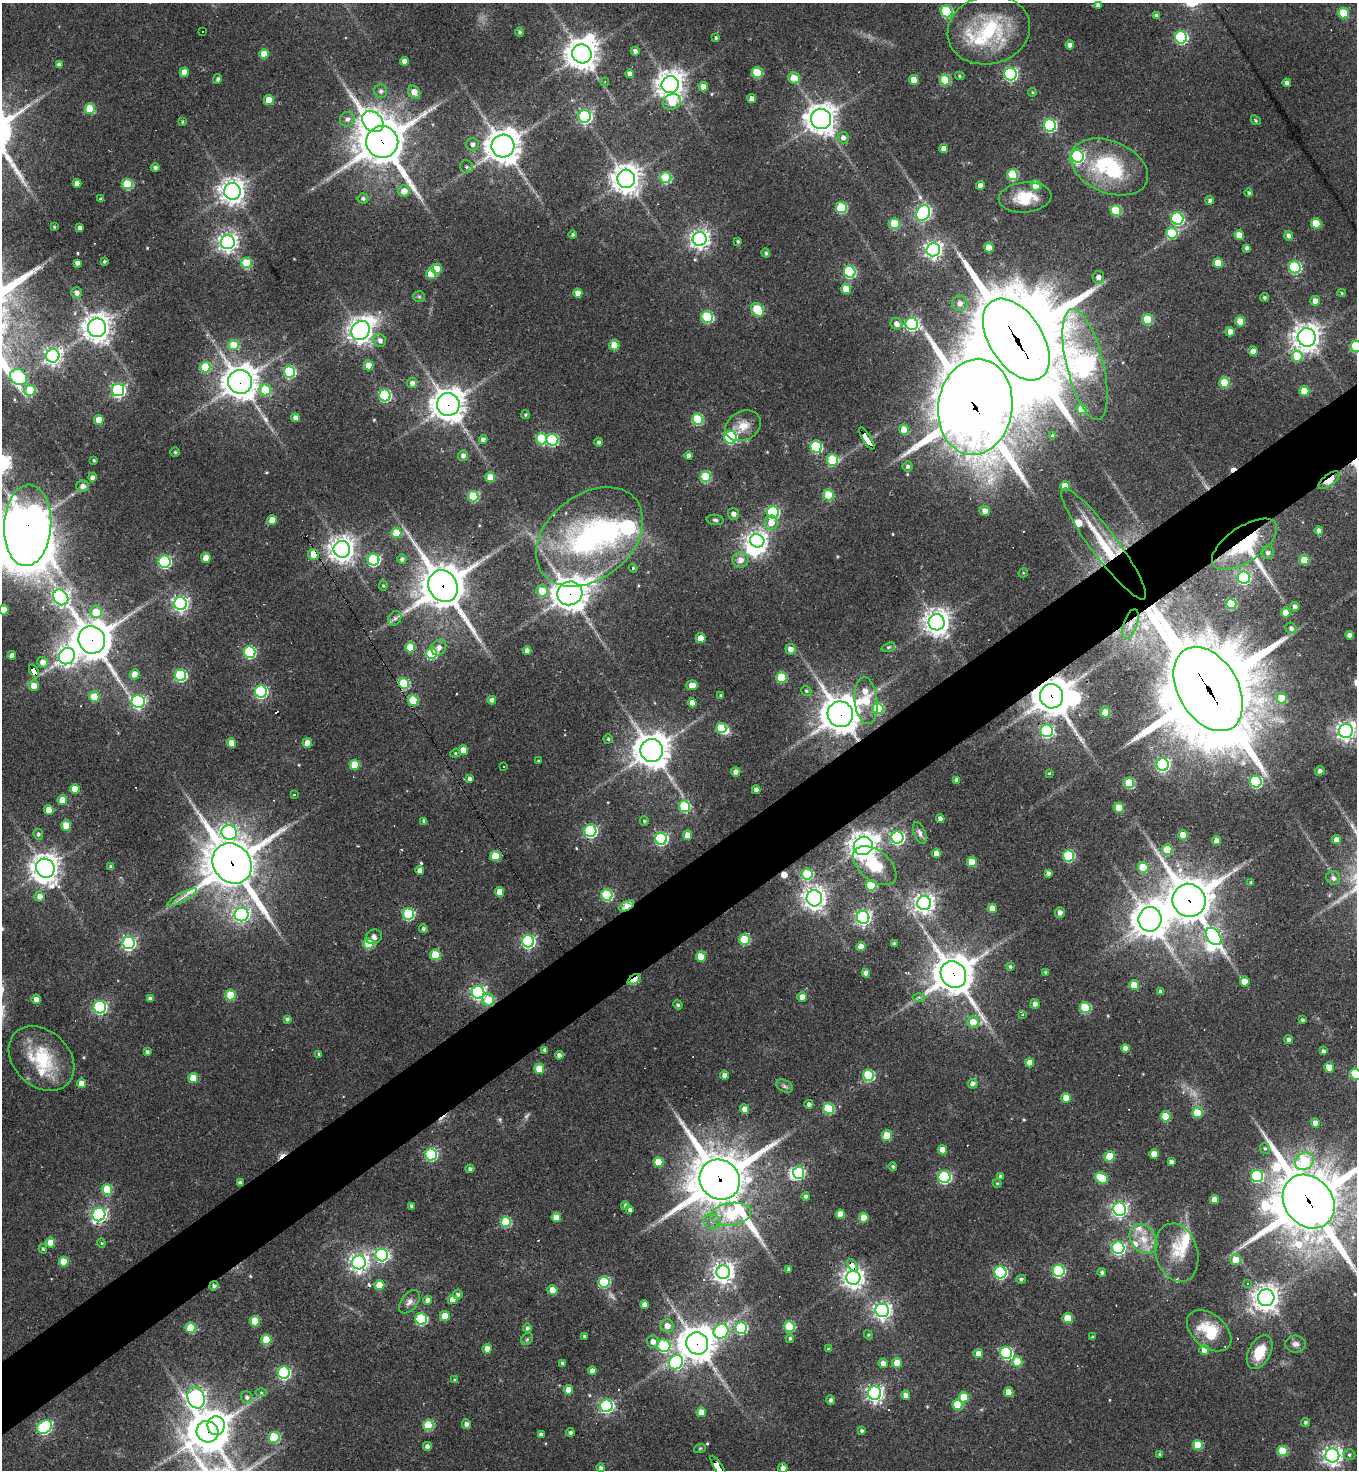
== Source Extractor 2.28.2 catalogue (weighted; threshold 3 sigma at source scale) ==
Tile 7 of 4 x 4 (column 3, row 2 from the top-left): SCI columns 3001-4355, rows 2935-4402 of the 5862 x 5869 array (HDU 1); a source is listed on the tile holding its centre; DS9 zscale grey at full resolution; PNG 1359 x 1472 px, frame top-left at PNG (2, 3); each listed source drawn as its Kron ellipse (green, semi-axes under 4 px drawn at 4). Shown black and unused: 5% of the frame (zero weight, under 2 of 3 exposures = <1% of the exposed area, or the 3 px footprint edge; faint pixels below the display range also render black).
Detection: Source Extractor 2.28.2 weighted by HDU 2 'WHT'; one run over the whole footprint, this tile lists its part. Background 0.0635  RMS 0.0059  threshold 0.0265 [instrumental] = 3 sigma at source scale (4.5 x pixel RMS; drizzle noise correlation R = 1.50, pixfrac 1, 0.05/0.05 arcsec/px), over >= 5 px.
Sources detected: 566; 3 too faint to see at this stretch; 7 inside a brighter object's white glare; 19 cosmic-ray / hot-pixel residue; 3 long thin detections or spike segments (spike, bleed or trail) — neither listed nor drawn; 16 inside a brighter listed object's ellipse — not listed separately; of the other 518, all 500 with FLUX_AUTO >= 0.639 (the completeness limit of this list) listed and drawn (18 fainter detections not listed), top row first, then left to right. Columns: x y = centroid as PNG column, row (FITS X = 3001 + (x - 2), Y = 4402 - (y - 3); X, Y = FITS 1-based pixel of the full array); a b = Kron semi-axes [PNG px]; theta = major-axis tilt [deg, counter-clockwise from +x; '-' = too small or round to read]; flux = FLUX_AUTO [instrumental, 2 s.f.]
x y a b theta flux
1098 5 4 4 - 2.4
947 12 6 5 - 55
1343 13 5 5 - 22
1156 16 4 4 - 2.1
989 30 41 34 13 51
203 31 3 2 - 0.65
520 32 4 4 - 1.3
1181 37 6 6 - 87
716 38 3 3 - 1
1070 45 4 4 - 2.7
635 51 4 4 - 2.3
264 54 4 4 - 10
582 54 10 9 - 870
404 61 4 4 - 3.8
59 65 4 4 - 2.8
184 72 5 4 - 9.7
757 73 5 5 - 30
630 74 4 4 - 3.1
1010 74 6 6 - 110
960 76 5 4 - 0.89
794 78 6 5 - 10
218 79 5 4 - 1.5
914 80 5 4 - 9.6
945 80 5 5 - 30
605 82 4 4 - 0.65
1287 83 4 4 - 2.3
670 84 9 8 - 670
703 87 5 4 - 5.2
381 91 7 6 - 1.9
414 92 7 5 -49 6
1032 92 4 4 - 0.68
752 99 4 4 - 3.7
269 100 5 5 - 13
672 102 9 7 21 16
90 109 5 5 - 24
585 116 6 6 - 130
347 119 8 7 - 2.8
821 119 10 10 - 720
1256 120 5 4 - 0.78
182 122 4 3 - 0.81
373 122 12 9 -43 330
1050 125 6 6 - 87
843 138 6 5 - 2.9
382 142 16 16 - 2300
472 144 6 6 - 2.3
503 146 11 11 - 980
944 149 4 4 - 4.2
1077 156 6 6 - 120
467 167 7 6 - 1.5
1109 167 40 26 -23 51
155 168 4 4 - 1.7
1013 175 5 5 - 37
666 178 5 5 - 43
626 179 9 9 - 710
77 183 4 4 - 3.9
127 184 5 5 - 32
980 185 4 4 - 3.4
1036 185 5 5 - 20
232 191 8 8 - 520
404 191 6 5 - 6.3
1249 193 4 4 - 0.98
1025 197 26 15 5 17
363 198 5 5 - 1.5
101 199 4 4 - 1
1210 200 4 4 - 1.8
841 208 5 5 - 46
1116 210 5 5 - 34
923 213 8 6 66 140
1177 219 6 6 - 77
895 224 5 5 - 26
1316 224 5 5 - 19
54 227 3 3 - 0.7
80 228 4 4 - 2.5
1172 233 6 5 - 30
573 234 4 4 - 0.96
1239 235 5 4 - 6.7
1289 236 5 4 - 2.2
700 239 7 7 - 320
738 241 3 3 - 0.9
228 242 7 7 - 310
989 247 5 4 - 9
1247 248 4 3 - 1.6
933 250 7 7 - 250
766 253 4 4 - 1.3
104 262 4 3 - 0.92
77 263 4 4 - 2.4
247 263 5 5 - 31
1218 263 5 5 - 14
1295 267 6 6 - 73
437 269 5 5 - 12
850 272 6 5 - 64
431 274 5 5 - 17
1098 277 6 6 - 3.4
846 289 5 5 - 13
77 293 5 5 - 2.8
578 293 5 4 - 4.8
1342 293 4 4 - 0.64
419 297 6 5 - 0.99
1264 297 4 4 - 1
1315 301 5 4 - 4.2
960 303 8 7 - 3.4
757 310 7 5 -53 35
707 317 6 5 - 49
1148 319 5 5 - 27
1240 321 5 5 - 15
896 324 6 5 - 3.6
912 324 6 6 - 110
97 328 9 9 - 660
361 330 10 9 - 440
1230 332 4 4 - 4.6
1307 337 9 9 - 570
380 340 6 6 - 2.8
1016 340 45 26 -57 7500
234 345 5 5 - 20
614 345 5 5 - 16
1356 347 6 5 - 54
1253 351 4 4 - 5.2
53 356 7 6 - 240
1297 356 5 5 - 20
1085 364 57 18 -76 350
369 365 5 5 - 9.3
205 367 5 5 - 29
289 372 6 5 - 54
19 377 9 7 -36 83
240 382 12 12 - 930
412 383 5 5 - 3.1
1225 383 5 5 - 28
30 390 6 5 - 24
118 390 6 6 - 140
265 390 5 5 - 31
1304 391 5 5 - 16
385 396 6 5 - 74
448 404 11 11 - 860
975 407 48 37 82 4400
1082 409 5 5 - 13
525 415 4 4 - 0.83
295 418 4 4 - 3.3
698 419 5 5 - 38
99 420 5 5 - 14
743 426 19 14 27 9.2
904 430 5 5 - 11
1052 436 4 3 - 0.96
730 437 6 6 - 77
867 438 13 3 -58 84
541 439 6 5 - 34
483 440 4 4 - 2.8
552 440 6 6 - 54
599 442 4 4 - 1.5
816 447 6 5 - 57
175 452 4 4 - 0.82
463 456 5 5 - 2.4
689 456 4 4 - 2.5
94 460 3 3 - 0.96
832 460 6 5 - 39
908 466 5 5 - 1.5
92 477 4 4 - 2.3
490 477 5 5 - 12
706 477 5 5 - 36
1329 480 12 5 36 12
82 486 6 6 - 3.4
1065 486 5 5 - 12
828 495 5 5 - 20
473 496 5 5 - 39
985 511 5 5 - 4.1
773 512 6 6 - 70
733 514 5 5 - 2.8
272 520 5 4 - 8
715 520 8 5 -7 1.4
771 523 7 6 - 7.4
28 525 41 23 86 1500
1319 531 4 4 - 4
396 533 5 5 - 25
590 537 60 42 39 130
757 541 7 6 - 310
1104 544 68 13 -53 31
1244 544 37 17 34 50
342 549 8 8 - 550
1268 553 6 6 - 2
313 555 6 5 - 10
206 558 5 4 - 9.1
402 559 5 4 - 1.7
373 560 6 6 - 78
740 560 8 8 - 4.7
1304 560 5 5 - 12
165 562 6 6 - 88
633 568 4 4 - 0.76
1023 573 5 4 - 0.68
1244 578 6 6 - 74
383 586 5 4 - 0.79
443 586 16 14 -58 2000
542 591 6 5 - 12
570 593 13 12 - 920
61 597 8 7 - 220
180 603 6 6 - 190
1231 604 5 5 - 33
1295 607 4 4 - 2
4 610 5 4 - 11
96 612 6 6 - 14
1286 613 5 4 - 8.7
395 618 7 6 - 1.7
937 622 8 8 - 620
1130 624 15 7 70 5.8
1291 628 6 5 - 2.1
1350 635 4 4 - 2.6
700 638 5 5 - 9.2
92 640 14 13 - 1500
410 647 5 5 - 17
439 647 8 7 - 3.2
888 647 7 4 19 0.93
790 649 5 5 - 4.4
527 650 4 4 - 2.9
250 652 6 5 - 73
431 654 5 5 - 48
12 655 4 4 - 3.1
67 656 8 7 - 250
43 662 5 5 - 4.2
34 671 7 4 -59 49
135 674 5 5 - 7.2
180 675 6 5 - 69
781 677 5 5 - 28
404 684 5 5 - 44
692 685 6 4 4 5.8
34 686 5 5 - 6.4
1208 689 46 30 -59 9400
806 691 5 5 - 1.1
261 692 6 6 - 95
721 695 4 4 - 0.96
1052 696 12 11 - 1400
94 697 5 5 - 13
1281 698 5 5 - 18
413 700 5 5 - 24
492 700 4 4 - 2.6
866 701 23 11 -85 25
138 702 6 6 - 100
692 703 4 4 - 4.6
878 709 5 5 - 39
1105 713 5 5 - 17
840 714 13 12 - 1200
721 728 5 5 - 21
1047 731 6 6 - 87
1346 731 7 7 - 290
608 739 5 4 - 0.89
231 743 5 4 - 7.2
307 743 5 4 - 6.6
463 750 5 5 - 9.9
652 750 11 11 - 1100
455 753 5 4 - 0.91
539 761 3 3 - 0.86
355 765 5 5 - 18
1163 765 6 6 - 130
504 767 3 2 - 0.68
1320 771 5 4 - 2.1
736 772 4 4 - 3.3
1049 773 4 3 - 0.64
470 779 4 4 - 2.3
957 780 4 4 - 2.2
1256 782 6 6 - 66
1129 783 5 5 - 30
75 789 5 4 - 10
756 790 4 4 - 2.9
294 795 3 2 - 1.1
62 800 5 5 - 8.9
684 806 6 5 - 37
1119 808 5 4 - 13
49 810 5 4 - 9.8
940 819 4 4 - 2.5
424 821 4 4 - 1.6
644 821 4 4 - 0.86
66 825 5 5 - 8.7
590 831 6 6 - 98
229 833 8 7 - 120
920 833 11 5 -69 2.1
38 834 5 4 - 1.3
688 835 5 4 - 9.1
1183 835 5 4 - 11
897 838 6 6 - 120
661 839 6 6 - 110
1336 840 4 4 - 4.6
1217 841 4 4 - 4.2
863 846 10 9 - 590
1167 850 5 5 - 18
936 853 5 4 - 5.4
495 856 5 5 - 20
1069 856 6 5 - 54
972 862 5 5 - 15
232 863 21 18 -51 2400
875 866 25 15 -39 20
111 867 4 4 - 1.6
1143 867 5 5 - 21
45 868 10 9 - 650
420 871 4 4 - 4.6
1048 873 4 3 - 1.7
807 874 5 5 - 43
1333 878 7 6 - 2.4
1251 882 4 3 - 0.64
871 885 5 5 - 27
500 892 5 4 - 11
607 895 5 5 - 53
39 896 5 5 - 3.6
182 897 17 4 28 3.6
814 898 8 8 - 450
1189 900 16 16 - 1900
924 903 7 7 - 350
627 906 8 4 30 20
992 908 4 4 - 6.3
1060 912 5 5 - 2.7
408 914 6 5 - 61
242 915 7 6 - 120
863 917 6 6 - 190
1150 919 12 11 - 1100
423 929 4 4 - 1.5
1214 936 10 6 -53 77
374 937 8 7 - 2.4
744 940 5 5 - 34
528 941 6 6 - 130
128 943 6 6 - 130
369 943 5 5 - 29
894 944 3 3 - 1.4
861 946 4 4 - 6.6
435 955 5 5 - 26
701 956 5 5 - 14
1010 967 4 4 - 1
866 973 4 4 - 3.5
1046 973 4 3 - 1.5
953 974 14 12 -54 1600
634 979 7 4 36 24
1245 981 5 4 - 8.2
1134 985 5 5 - 15
478 992 6 6 - 160
1161 992 4 4 - 2.3
230 995 5 5 - 25
802 997 5 4 - 4.3
919 998 6 4 0 1.1
36 999 4 4 - 3.8
150 999 4 4 - 2
488 1000 6 6 - 11
1035 1004 4 4 - 2.5
678 1005 4 4 - 1.3
100 1007 6 6 - 110
1085 1008 5 5 - 37
1022 1014 4 3 - 1.2
287 1019 4 4 - 1.4
1302 1020 3 3 - 1.1
973 1022 5 5 - 9.8
1288 1040 4 4 - 2.2
1125 1049 4 4 - 4.2
545 1050 4 3 - 1.9
1323 1051 4 4 - 1.7
147 1052 4 4 - 1.5
319 1054 4 4 - 0.77
559 1055 4 4 - 2.6
41 1059 37 27 -43 34
1030 1063 4 4 - 5.6
1329 1067 5 4 - 10
539 1069 5 5 - 14
1356 1074 6 5 - 33
724 1075 4 4 - 3.4
869 1075 5 5 - 47
193 1078 5 5 - 14
82 1083 5 4 - 7.1
973 1084 5 5 - 2.4
785 1086 9 5 -27 1.6
1066 1098 5 5 - 13
809 1104 4 4 - 2.2
745 1109 5 4 - 5
829 1109 5 5 - 37
1197 1113 5 5 - 16
1166 1116 5 5 - 20
1315 1123 4 4 - 4.6
887 1136 5 5 - 21
1265 1148 6 4 -66 0.92
942 1150 4 4 - 6.9
431 1154 6 5 - 74
1154 1154 5 4 - 5.8
1109 1156 5 5 - 20
1304 1161 10 8 40 31
658 1162 5 5 - 13
1171 1162 4 4 - 1.8
893 1166 4 4 - 1
470 1169 4 4 - 1.8
799 1173 6 5 - 65
1257 1176 6 6 - 63
944 1177 6 6 - 87
1001 1177 4 4 - 2.1
1102 1178 7 5 -30 22
720 1180 21 19 -44 3500
240 1183 4 4 - 1.8
997 1183 4 4 - 0.73
107 1190 5 5 - 28
806 1197 4 4 - 1.8
1214 1199 4 4 - 5.6
1309 1202 29 24 -50 4200
625 1205 4 4 - 1.6
412 1206 4 3 - 1.6
630 1209 4 4 - 1.8
1119 1209 6 6 - 190
731 1214 20 11 8 48
840 1214 4 4 - 7
99 1215 7 6 - 160
556 1217 5 4 - 6.7
864 1218 5 5 - 13
712 1221 8 8 - 3.4
506 1222 5 5 - 47
1143 1239 16 12 -52 10
50 1243 5 5 - 8.8
101 1243 4 4 - 0.65
1118 1248 6 6 - 120
43 1249 5 4 - 0.96
1177 1253 30 21 -75 15
382 1255 6 6 - 120
1236 1260 5 5 - 11
64 1262 5 5 - 13
359 1262 7 7 - 290
852 1265 7 4 -55 40
789 1269 4 4 - 1.9
1059 1271 6 6 - 70
723 1272 7 6 - 430
1000 1272 6 6 - 96
1102 1272 4 4 - 1.7
853 1278 7 7 - 400
1021 1279 5 4 - 1.3
604 1282 5 5 - 47
1247 1283 3 3 - 4.3
380 1285 5 5 - 13
214 1286 5 4 - 1.7
552 1290 5 4 - 11
458 1294 5 5 - 1.6
1266 1298 8 8 - 610
428 1300 4 4 - 2.9
453 1300 5 4 - 6.5
409 1302 13 8 52 3.3
645 1305 4 4 - 3.8
882 1310 7 6 - 250
445 1316 5 5 - 12
1068 1318 5 5 - 16
421 1319 6 5 - 64
255 1321 5 5 - 16
667 1326 6 6 - 5.5
789 1326 5 5 - 37
191 1328 5 5 - 25
527 1328 4 4 - 1.5
741 1328 6 6 - 62
721 1331 8 7 - 98
1209 1331 25 16 -40 21
868 1335 4 4 - 0.73
584 1336 3 3 - 0.91
1092 1337 4 3 - 0.8
790 1338 4 4 - 1.1
527 1339 6 5 - 1.1
266 1340 5 5 - 23
653 1342 6 6 - 3.9
697 1343 11 11 - 1200
1295 1344 10 8 1 2.7
664 1346 6 6 - 50
487 1349 5 4 - 5
828 1349 4 4 - 0.84
1204 1350 5 5 - 4.4
1260 1352 18 11 63 14
1006 1353 6 6 - 85
978 1354 5 4 - 5.5
1017 1361 5 5 - 16
676 1362 7 6 - 110
563 1363 4 3 - 1.4
883 1363 5 4 - 3.7
897 1363 5 5 - 12
592 1371 4 4 - 3.2
284 1373 6 6 - 92
454 1380 4 4 - 0.88
568 1390 5 4 - 6.8
261 1392 6 4 -1 0.86
1009 1392 5 4 - 9.5
875 1393 6 6 - 220
906 1395 4 4 - 4.1
247 1397 6 5 - 2
964 1397 5 5 - 17
196 1398 11 8 -73 250
831 1400 5 4 - 1.6
957 1405 5 5 - 21
606 1406 6 6 - 120
701 1412 5 4 - 8.2
1305 1422 4 4 - 1.2
466 1424 4 4 - 2.5
428 1425 5 5 - 32
216 1426 9 8 - 390
45 1427 8 6 36 110
862 1431 4 4 - 1.4
208 1432 11 10 - 1400
570 1432 4 4 - 1.4
541 1435 4 4 - 2.4
274 1437 5 5 - 39
1198 1445 5 5 - 20
427 1446 4 4 - 2.3
700 1448 6 3 19 0.73
1283 1451 5 5 - 22
1160 1455 4 4 - 1.1
1332 1455 7 7 - 310
1349 1455 6 5 - 1.2
601 1468 4 4 - 1.5
719 1468 14 3 -58 160
783 1468 5 4 - 3.7
Overlapping masked pixels (flux is a lower limit): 35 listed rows (the first 20) at x y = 382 142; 1016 340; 240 382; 448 404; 975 407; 867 438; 1329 480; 28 525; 1104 544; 1244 544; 313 555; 443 586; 570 593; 1130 624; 92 640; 34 671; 404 684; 1208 689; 1052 696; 413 700
Isophote crosses this tile's border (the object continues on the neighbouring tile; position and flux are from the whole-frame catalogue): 7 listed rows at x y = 1356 347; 28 525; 4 610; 1356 1074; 1309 1202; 719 1468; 783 1468